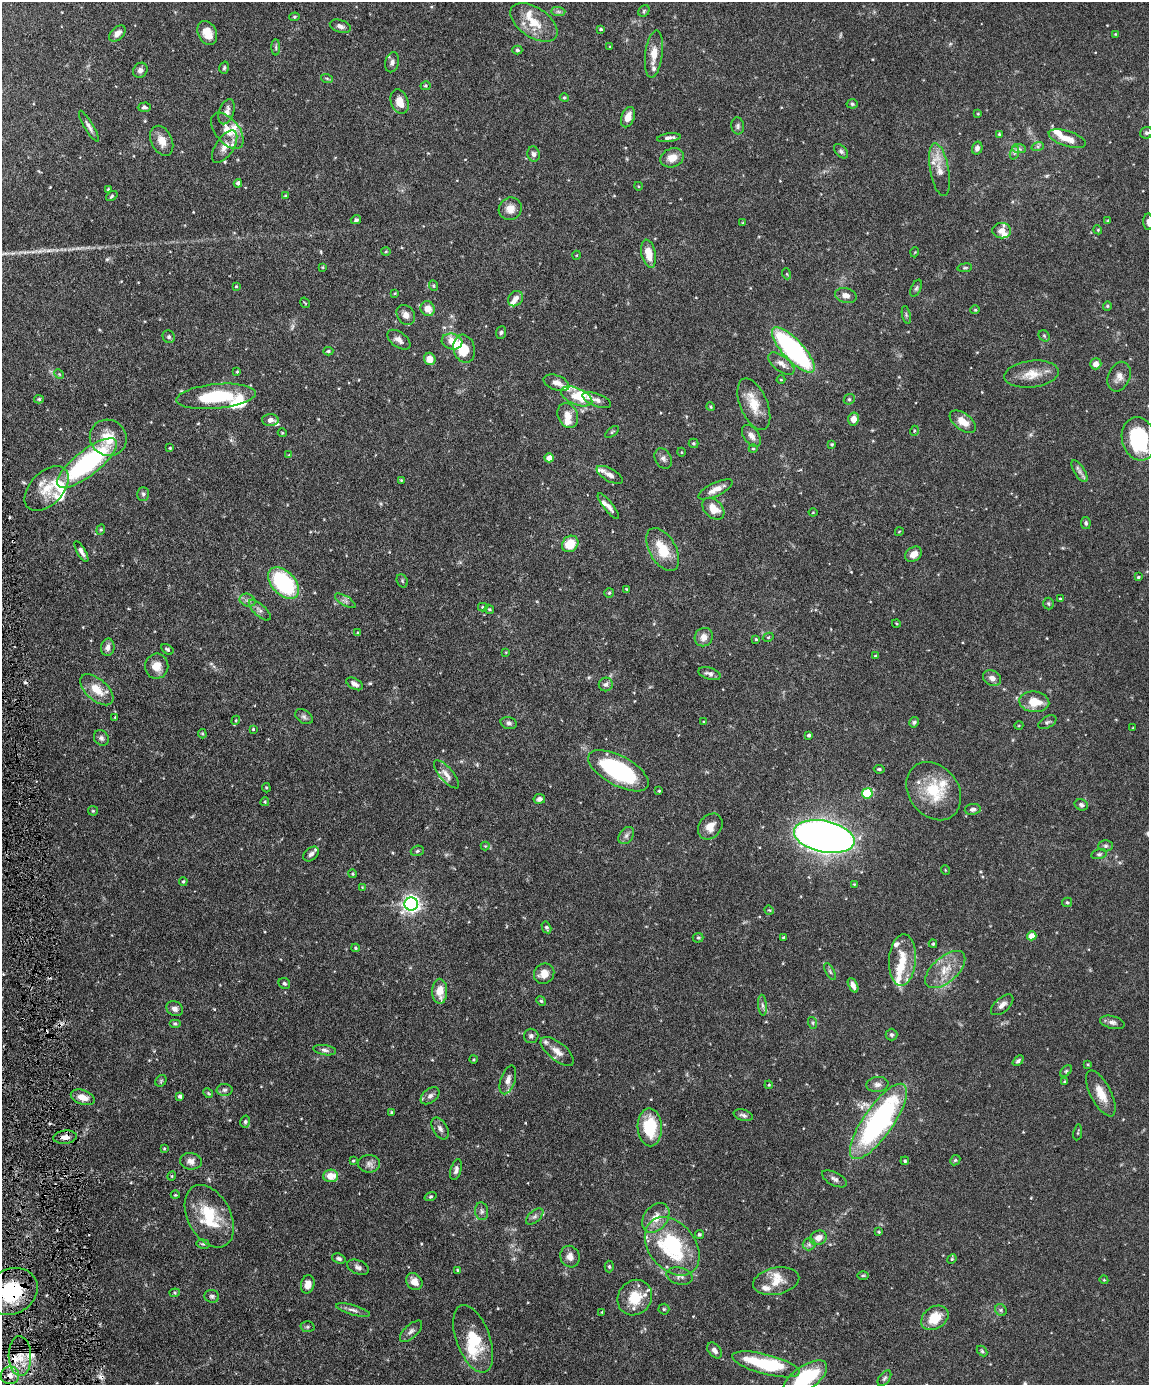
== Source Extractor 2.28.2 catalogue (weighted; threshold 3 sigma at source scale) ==
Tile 7 of 4 x 3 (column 3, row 2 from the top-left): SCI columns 2294-3440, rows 1621-3003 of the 4588 x 4517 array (HDU 1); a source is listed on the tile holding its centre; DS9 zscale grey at full resolution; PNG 1151 x 1387 px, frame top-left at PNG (2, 2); each listed source drawn as its Kron ellipse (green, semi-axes under 4 px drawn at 4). Shown black and unused: <1% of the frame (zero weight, under 4 of 8 exposures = <1% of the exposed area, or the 3 px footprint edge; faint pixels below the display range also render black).
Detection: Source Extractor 2.28.2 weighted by HDU 2 'WHT'; one run over the whole footprint, this tile lists its part. Background 0.0858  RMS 0.003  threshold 0.0122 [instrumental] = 3 sigma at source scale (4.09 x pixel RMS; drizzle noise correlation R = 1.36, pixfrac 0.8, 0.05/0.05 arcsec/px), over >= 5 px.
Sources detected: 341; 1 too faint to see at this stretch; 2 inside a brighter object's white glare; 3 cosmic-ray / hot-pixel residue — neither listed nor drawn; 34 inside a brighter listed object's ellipse — not listed separately; the other 301 listed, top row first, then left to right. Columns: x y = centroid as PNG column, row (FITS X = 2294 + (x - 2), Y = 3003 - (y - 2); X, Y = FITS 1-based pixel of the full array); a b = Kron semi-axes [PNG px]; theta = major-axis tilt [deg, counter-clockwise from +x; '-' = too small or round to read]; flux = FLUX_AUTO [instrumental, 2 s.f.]
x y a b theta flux
644 11 6 5 - 0.39
558 12 7 4 -1 0.55
295 17 5 4 - 0.36
534 22 26 15 -34 6.6
340 26 11 6 -18 1.1
601 29 4 3 - 0.39
207 33 12 9 -65 3.6
117 34 10 6 45 1.6
1115 34 3 2 - 0.2
276 47 8 4 -90 0.47
610 47 3 3 - 0.21
517 50 5 4 - 0.44
654 54 24 8 83 3.5
392 62 10 7 75 1
224 68 6 4 74 0.45
140 70 8 6 51 1.1
327 79 6 4 -20 0.34
426 86 5 4 - 0.38
564 98 4 4 - 0.36
400 102 13 8 -70 3.2
852 104 5 4 - 0.44
144 107 6 4 3 0.64
227 112 13 7 71 1.8
978 114 3 2 - 0.2
628 117 10 6 69 2.5
89 126 18 4 -59 1.1
738 126 8 6 -83 0.71
227 131 21 12 -51 4.8
1146 133 6 5 - 0.6
999 134 3 3 - 0.31
669 138 12 4 7 1
1067 139 19 7 -18 3.2
162 141 16 10 -65 3.2
1038 146 6 4 19 0.49
225 147 18 9 57 2.5
977 148 6 5 - 1.1
1019 149 7 4 -1 0.65
841 151 8 5 -44 0.64
1014 153 7 4 71 0.55
534 154 7 6 - 0.88
672 158 12 9 20 3
940 170 27 9 -80 4.1
238 183 4 4 - 0.81
638 186 4 3 - 0.22
108 189 3 3 - 0.25
112 196 6 4 37 0.38
285 196 4 4 - 0.27
510 209 12 11 - 2.6
356 220 5 4 - 0.44
1108 221 4 3 - 0.36
1148 222 8 5 -88 0.74
743 223 3 3 - 0.23
1098 230 4 3 - 0.25
1002 231 9 7 0 2.1
386 252 5 3 - 0.25
915 252 5 3 - 0.22
649 254 14 7 -77 4.1
577 255 4 3 - 0.2
322 267 4 3 - 0.25
965 268 7 3 8 0.38
787 274 5 3 - 0.27
236 286 4 4 - 0.25
434 286 5 3 - 0.28
916 288 9 5 65 0.51
395 293 4 3 - 0.22
846 295 11 7 -14 1.8
515 299 8 6 46 1.5
305 303 5 3 - 0.25
1107 306 5 4 - 0.31
428 309 7 7 - 2.7
975 310 5 4 - 0.3
406 315 10 8 -54 1.6
906 315 9 3 -77 0.47
501 332 6 5 - 0.52
1044 336 6 5 - 0.4
169 337 6 6 - 0.6
399 340 13 7 -36 1.7
452 342 10 8 -14 2.5
464 349 14 10 -74 6.2
793 350 29 10 -47 49
328 351 5 4 - 0.39
430 359 6 5 - 3.2
781 364 15 7 -38 1.8
1096 364 5 5 - 1.8
237 371 3 3 - 0.26
59 374 5 4 - 0.31
1032 374 27 13 7 4.7
1119 377 15 11 67 2.1
781 380 4 3 - 0.21
556 383 13 7 -20 1.7
216 396 40 12 5 17
577 396 16 8 -23 3.6
39 399 5 4 - 0.4
849 399 6 5 - 0.41
597 400 15 6 -21 1.2
754 404 27 13 -67 5.5
711 407 4 4 - 0.33
568 416 13 10 -65 2.7
853 419 6 5 - 2.2
270 420 8 6 1 1.2
963 422 15 8 -37 3.3
914 431 5 3 - 0.25
612 432 8 3 38 0.36
282 433 4 4 - 0.26
751 436 12 7 -53 1.6
108 438 19 18 - 6.4
1139 439 22 17 -75 24
693 443 5 5 - 0.41
832 444 4 3 - 0.35
170 448 3 3 - 0.25
753 449 4 4 - 0.32
681 452 4 3 - 0.21
289 455 4 4 - 0.23
549 458 4 4 - 2.9
663 458 11 8 -59 1.1
87 463 37 12 38 40
1079 471 12 5 -57 1
610 475 15 6 -29 1.4
401 480 3 2 - 0.22
47 489 27 16 46 6.3
716 489 19 6 26 2.4
143 494 7 6 - 0.61
608 506 16 5 -52 1.4
713 509 13 9 -44 3.9
813 512 4 4 - 0.23
1086 523 6 5 - 0.5
101 530 5 4 - 0.37
899 532 4 3 - 0.21
570 544 9 7 45 5.5
663 549 23 13 -60 7.2
81 551 12 4 -60 1
914 554 9 7 35 2
1138 577 4 3 - 0.35
402 581 7 5 -69 0.48
284 583 18 11 -47 28
626 589 4 3 - 0.21
609 593 5 4 - 0.45
1060 599 3 3 - 0.3
248 600 8 6 -20 0.85
345 601 11 4 -31 0.85
1048 604 6 5 - 0.41
483 607 5 4 - 0.34
489 609 5 4 - 0.38
260 610 14 6 -43 1.2
896 623 4 3 - 0.22
358 633 3 3 - 0.28
704 637 9 8 - 2.2
768 637 6 4 29 0.3
756 639 4 3 - 0.27
108 647 9 6 80 1.4
167 649 7 4 -32 0.47
506 652 4 3 - 0.21
875 656 4 3 - 0.34
157 666 12 11 - 3
709 674 11 6 -17 0.98
992 678 9 7 -28 1.5
355 684 9 5 -30 1.2
606 684 7 6 - 0.81
97 690 20 10 -41 5
1034 702 15 10 -6 5.3
115 717 4 3 - 0.24
304 717 9 6 -35 0.79
236 720 4 3 - 0.27
704 722 3 3 - 0.29
914 722 5 4 - 0.48
1047 722 10 5 29 0.63
509 723 8 5 -14 0.7
1019 725 4 3 - 0.24
1133 728 3 2 - 0.19
253 729 4 4 - 0.3
202 734 5 4 - 0.32
809 735 3 3 - 0.59
101 738 8 6 -49 0.82
879 769 5 3 - 0.35
618 771 33 14 -28 33
446 774 17 7 -50 1.9
266 788 5 4 - 0.33
659 791 3 3 - 0.23
934 791 31 24 -52 12
867 793 5 5 - 14
539 799 6 5 - 1.2
265 802 4 3 - 0.3
1081 805 7 5 -26 0.79
973 809 8 5 8 0.78
93 811 5 5 - 0.35
710 826 14 11 52 2.6
626 835 9 6 52 0.98
824 837 31 15 -12 230
485 846 4 4 - 0.28
1106 846 7 5 0 0.58
417 851 7 5 18 0.53
311 854 9 6 41 1.1
1099 854 8 4 14 0.54
945 870 5 3 - 0.21
352 874 4 4 - 0.32
183 881 4 3 - 0.33
854 884 4 3 - 0.24
362 887 3 3 - 0.19
1067 902 5 4 - 0.36
411 904 7 6 - 120
769 910 5 4 - 0.27
546 927 6 4 -61 0.54
1032 936 4 4 - 3.4
698 938 5 5 - 0.42
784 938 3 3 - 0.36
933 944 4 3 - 0.37
355 948 4 4 - 0.33
902 960 26 13 86 7.1
945 969 24 12 41 5.3
830 972 9 4 -63 0.52
544 974 11 9 41 2.8
284 983 6 5 - 0.51
853 985 8 4 -65 1.3
440 991 12 7 -89 3.8
541 1001 5 4 - 0.36
762 1005 10 4 -85 0.75
1002 1005 13 7 41 1.5
175 1009 8 7 - 1.2
1112 1022 12 6 -14 1.1
175 1023 6 4 0 0.42
813 1023 6 4 -72 0.36
891 1035 6 6 - 0.47
531 1036 7 7 - 0.87
325 1050 11 5 -10 0.84
557 1051 20 9 -39 2.5
474 1059 4 3 - 0.25
1018 1061 6 4 41 0.61
1088 1064 3 3 - 0.25
1066 1071 7 4 45 0.4
508 1080 15 7 71 1.7
161 1081 6 5 - 0.41
1065 1081 3 3 - 0.37
877 1084 11 7 5 1.2
769 1085 4 3 - 0.24
225 1090 8 6 1 0.74
208 1093 5 4 - 0.33
1101 1093 25 10 -63 4.3
180 1096 4 3 - 0.65
430 1096 11 6 38 1
83 1097 12 7 -18 2.7
392 1112 4 4 - 0.37
743 1115 10 5 -16 0.8
878 1121 45 15 55 57
245 1122 6 5 - 0.49
650 1127 19 12 -88 12
440 1129 12 7 -58 1.2
1078 1132 8 3 81 0.28
65 1137 12 6 6 1.8
164 1149 4 4 - 0.28
955 1160 5 4 - 0.37
191 1161 11 8 -8 1.6
353 1161 3 3 - 0.29
905 1161 4 4 - 0.46
369 1164 11 8 -1 1.3
456 1170 11 5 74 1.1
172 1176 4 4 - 0.31
331 1176 7 6 - 3.9
834 1179 14 6 -27 1
175 1195 4 2 - 0.22
430 1197 6 4 18 0.39
482 1211 9 6 -84 0.88
209 1216 33 21 -62 13
535 1217 10 5 41 0.8
656 1218 16 12 53 3.9
879 1232 4 3 - 0.3
699 1234 4 4 - 0.51
818 1238 8 7 - 2.3
203 1244 6 5 - 0.41
809 1244 6 6 - 0.65
672 1246 32 23 -50 25
570 1257 11 9 -71 1.8
339 1258 7 5 -20 0.58
952 1259 5 4 - 0.34
358 1267 11 6 -22 1
609 1267 6 4 -88 0.41
458 1270 3 3 - 0.27
863 1275 6 4 1 0.33
680 1276 13 8 -14 1.4
1104 1280 4 3 - 0.23
776 1281 23 13 12 4.4
414 1282 9 7 -52 2.5
308 1284 9 6 75 2.3
11 1292 27 22 27 19
175 1293 5 4 - 0.31
212 1296 7 6 - 0.68
635 1298 18 16 51 7.2
664 1309 5 5 - 0.36
353 1310 17 5 -16 1.1
1001 1310 6 5 - 0.53
602 1312 3 2 - 0.18
935 1318 15 11 35 6.5
308 1327 7 5 1 0.5
411 1331 14 6 43 1.1
473 1339 35 17 -69 10
714 1350 9 6 -50 1.2
982 1351 6 4 -45 0.46
20 1356 20 11 -88 5.2
766 1364 35 10 -14 20
10 1375 9 9 - 2.1
805 1378 25 12 34 18
884 1378 9 5 52 0.64
Overlapping masked pixels (flux is a lower limit): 4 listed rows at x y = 65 1137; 11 1292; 20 1356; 10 1375
Isophote crosses this tile's border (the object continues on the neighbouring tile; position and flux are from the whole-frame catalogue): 3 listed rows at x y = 1148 222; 11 1292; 805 1378